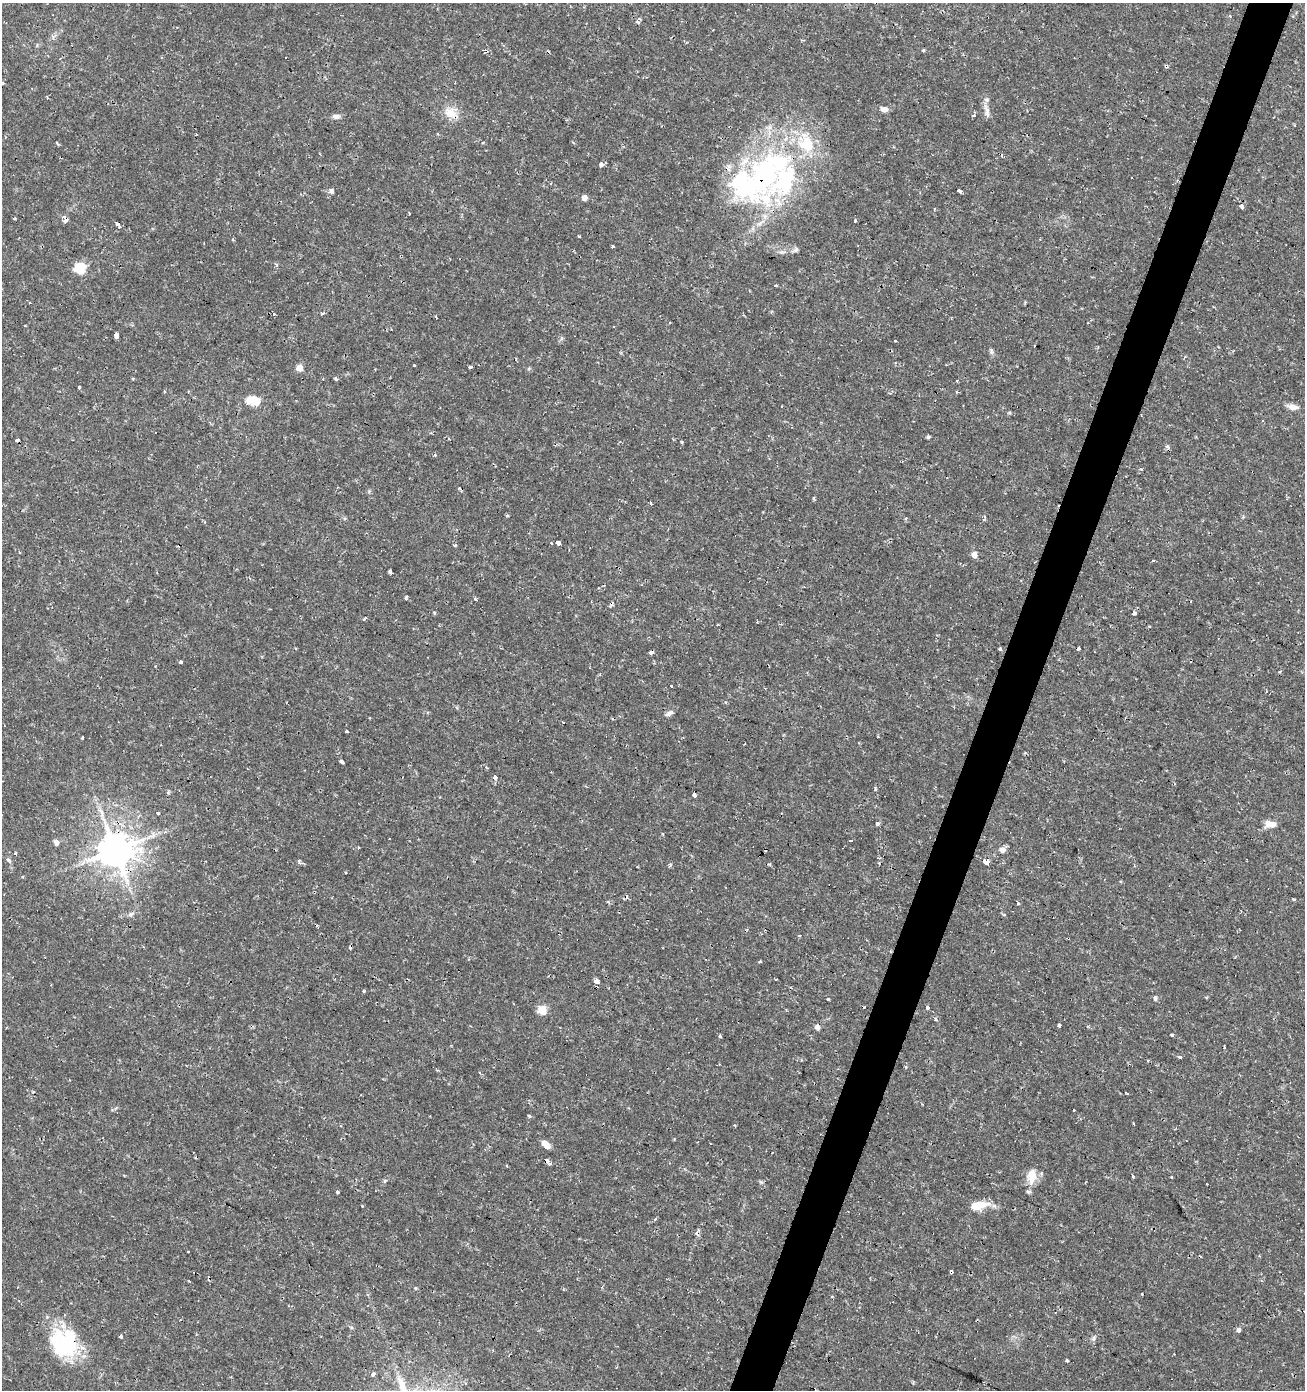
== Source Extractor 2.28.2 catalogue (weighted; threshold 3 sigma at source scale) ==
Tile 10 of 4 x 4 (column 2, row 3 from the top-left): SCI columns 1575-2877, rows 1389-2776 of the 5688 x 5556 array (HDU 1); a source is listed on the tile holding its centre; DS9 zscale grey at full resolution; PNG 1307 x 1392 px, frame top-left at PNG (2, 3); no overlay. Shown black and unused: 3% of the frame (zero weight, under 2 of 3 exposures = <1% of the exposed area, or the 3 px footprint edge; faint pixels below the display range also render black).
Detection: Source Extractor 2.28.2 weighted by HDU 2 'WHT'; one run over the whole footprint, this tile lists its part. Background 0.0153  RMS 0.0019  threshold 0.00852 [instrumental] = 3 sigma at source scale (4.5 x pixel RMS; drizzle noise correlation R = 1.50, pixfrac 1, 0.0396/0.0396 arcsec/px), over >= 5 px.
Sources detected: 162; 3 inside a brighter object's white glare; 27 cosmic-ray / hot-pixel residue — not listed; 5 inside a brighter listed object's ellipse — not listed separately; the other 127 listed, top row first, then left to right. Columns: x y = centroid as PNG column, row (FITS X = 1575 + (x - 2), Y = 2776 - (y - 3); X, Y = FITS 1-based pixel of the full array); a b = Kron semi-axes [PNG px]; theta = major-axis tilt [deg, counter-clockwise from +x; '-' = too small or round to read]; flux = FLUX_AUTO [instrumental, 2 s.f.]
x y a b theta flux
1230 16 6 2 -78 0.49
638 22 6 4 -43 0.3
923 50 5 4 - 0.2
1166 66 5 3 - 0.25
2 83 3 3 - 0.2
884 109 8 6 -15 1
987 112 16 7 -79 1.2
452 113 21 12 -38 2.8
974 115 4 3 - 1.1
336 116 10 6 -1 0.77
808 144 27 14 -78 6
601 165 4 3 - 1.3
762 176 79 35 78 38
331 191 5 5 - 0.67
959 191 6 3 -22 2.7
584 197 4 4 - 1.3
1242 207 4 3 - 0.85
409 213 3 2 - 0.23
65 219 5 4 - 6
855 221 3 3 - 0.43
119 226 4 3 - 1.5
580 236 3 3 - 0.46
233 239 4 4 - 0.21
613 246 4 3 - 0.24
80 268 6 5 - 15
775 286 3 3 - 0.78
30 302 3 2 - 0.33
322 313 6 3 19 0.22
274 314 3 3 - 0.45
614 327 3 2 - 0.18
116 335 4 3 - 27
895 340 3 2 - 0.13
991 351 9 5 83 0.4
1184 357 4 3 - 0.32
414 365 3 3 - 2.2
470 367 4 3 - 0.49
299 368 5 4 - 3.2
336 379 4 4 - 0.32
79 388 3 3 - 0.52
253 400 14 9 -6 3.7
1293 407 11 6 -10 1.4
928 437 5 4 - 0.28
448 439 3 3 - 1.2
682 442 4 3 - 0.2
435 455 4 3 - 0.33
650 503 3 3 - 0.65
507 516 4 4 - 0.24
984 518 8 3 70 0.38
558 543 4 4 - 1.2
455 545 4 3 - 0.33
974 555 5 5 - 1.6
1153 561 3 3 - 0.62
390 572 4 3 - 3.6
406 597 4 3 - 0.71
434 613 4 3 - 0.29
1134 613 3 3 - 1.8
364 619 4 3 - 0.35
1149 626 3 3 - 0.28
1000 649 4 4 - 0.23
1078 649 3 3 - 17
651 652 4 4 - 1.5
181 662 3 3 - 0.71
1280 672 4 4 - 0.22
671 686 3 3 - 0.84
725 702 4 4 - 0.21
669 713 12 6 31 0.71
347 731 3 3 - 0.9
82 737 3 2 - 0.19
341 761 4 3 - 3
495 777 3 3 - 2.5
875 789 4 3 - 0.35
694 794 4 3 - 1.9
98 810 8 4 -9 0.51
158 813 3 3 - 0.54
877 824 4 4 - 0.51
1271 824 15 8 -10 1.5
389 839 2 2 - 0.16
849 840 3 3 - 1.7
56 843 7 5 -62 0.65
1002 849 9 6 39 1
115 850 10 10 - 480
15 854 3 3 - 1.6
9 860 8 5 -44 0.41
299 861 6 4 -74 0.48
986 862 6 3 -25 290
1294 899 3 3 - 2.6
1018 904 4 3 - 0.17
131 914 9 4 36 0.45
799 936 4 3 - 0.75
760 961 3 3 - 0.76
596 981 6 5 - 0.83
364 991 3 3 - 0.3
1155 998 6 5 - 0.32
828 999 3 3 - 0.32
927 1008 4 3 - 1.1
542 1010 5 5 - 7.5
935 1019 5 4 - 0.26
1059 1025 4 3 - 1.1
817 1027 5 4 - 0.95
1172 1035 3 3 - 0.73
720 1036 4 3 - 0.25
1180 1057 3 3 - 0.84
801 1060 4 3 - 0.2
719 1064 2 2 - 0.2
906 1067 4 4 - 0.21
480 1073 3 3 - 1.2
1074 1110 3 3 - 1
529 1116 4 3 - 0.3
545 1144 10 6 -38 1.6
549 1163 7 3 -48 1.1
1032 1176 22 12 84 2.5
1133 1176 3 3 - 0.35
1171 1177 3 3 - 0.24
337 1192 3 3 - 0.44
978 1205 20 8 10 3.7
655 1219 5 3 - 0.24
188 1251 2 2 - 0.21
951 1271 3 3 - 3.5
189 1281 2 2 - 0.19
1238 1330 5 4 - 0.7
121 1336 4 3 - 0.71
1093 1338 9 4 60 0.41
65 1345 37 30 -43 16
492 1350 3 2 - 0.33
1067 1360 3 3 - 0.26
373 1374 5 3 - 0.54
402 1385 16 9 89 2.3
Overlapping masked pixels (flux is a lower limit): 8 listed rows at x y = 1166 66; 452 113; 762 176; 65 219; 651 652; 115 850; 951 1271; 65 1345
Isophote crosses this tile's border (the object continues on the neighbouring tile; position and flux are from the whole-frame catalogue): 1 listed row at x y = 2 83